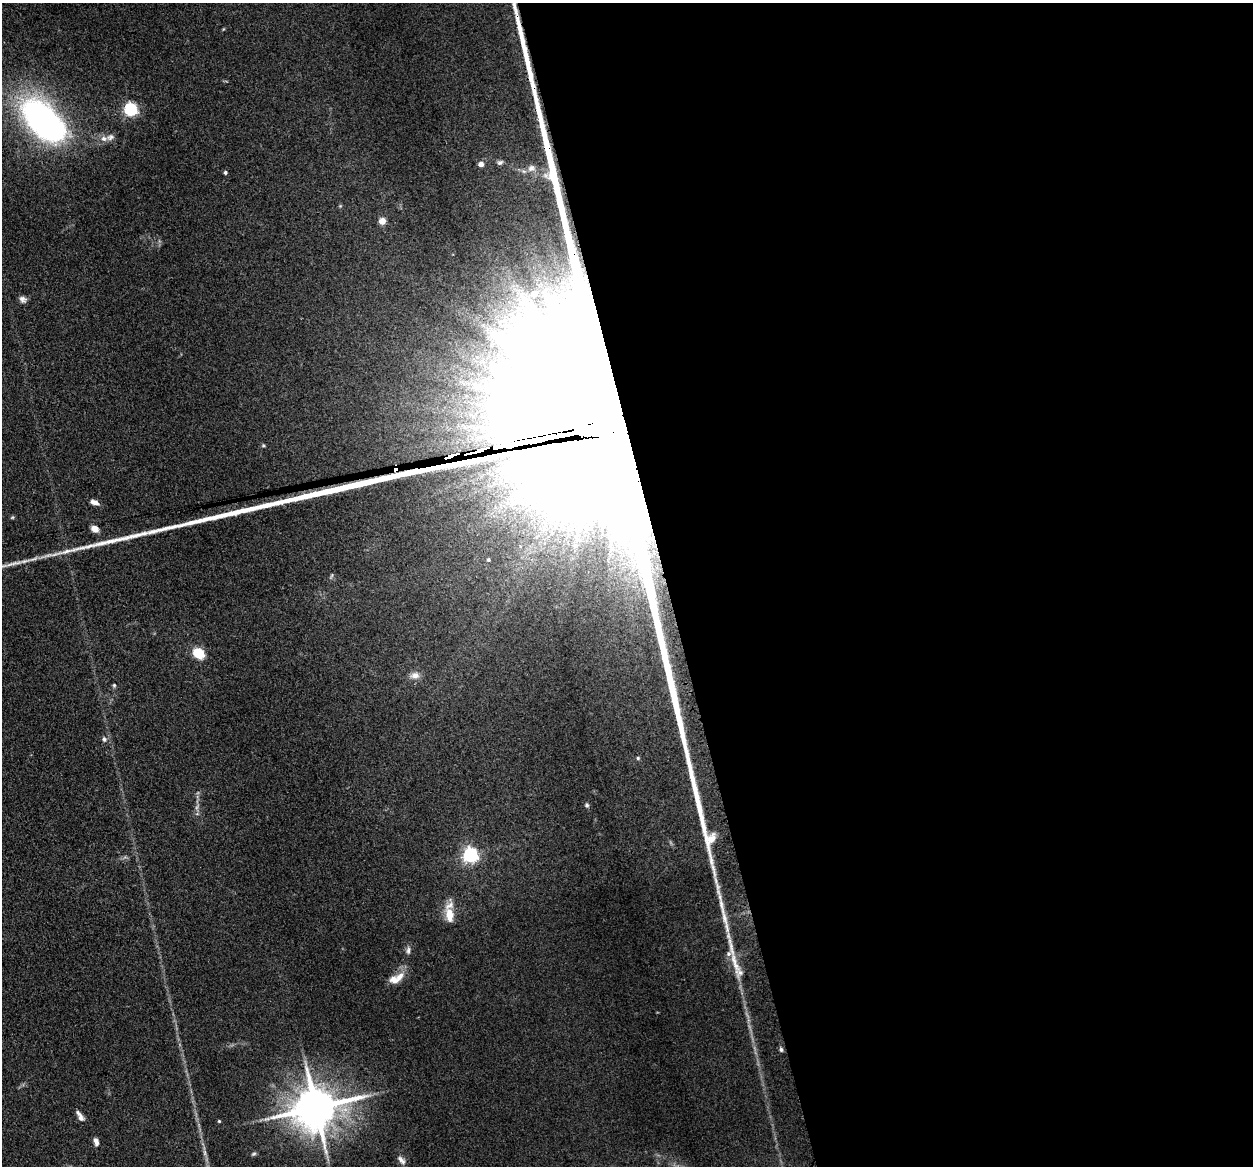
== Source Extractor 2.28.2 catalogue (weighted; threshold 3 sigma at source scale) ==
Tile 8 of 4 x 4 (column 4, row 2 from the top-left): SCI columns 3850-5100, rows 2605-3768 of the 5198 x 5093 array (HDU 1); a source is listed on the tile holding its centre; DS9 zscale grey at full resolution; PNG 1255 x 1168 px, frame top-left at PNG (2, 3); no overlay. Shown black and unused: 47% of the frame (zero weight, under 3 of 4 exposures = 7% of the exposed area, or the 3 px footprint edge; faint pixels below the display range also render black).
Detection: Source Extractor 2.28.2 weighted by HDU 2 'WHT'; one run over the whole footprint, this tile lists its part. Background 0.106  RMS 0.0078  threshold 0.0353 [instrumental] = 3 sigma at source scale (4.5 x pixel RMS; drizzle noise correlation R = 1.50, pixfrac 1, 0.05/0.05 arcsec/px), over >= 5 px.
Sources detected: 41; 3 inside a brighter listed object's ellipse — not listed separately; the other 38 listed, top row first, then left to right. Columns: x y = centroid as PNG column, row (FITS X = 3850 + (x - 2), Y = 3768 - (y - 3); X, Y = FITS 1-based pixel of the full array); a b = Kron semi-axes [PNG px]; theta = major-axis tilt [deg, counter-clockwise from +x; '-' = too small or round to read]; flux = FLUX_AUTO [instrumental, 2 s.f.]
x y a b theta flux
131 109 6 6 - 150
44 121 45 23 -45 290
104 139 8 7 - 3.6
500 162 8 6 27 2
481 164 5 4 - 5.6
531 168 11 8 42 4.1
225 172 4 4 - 1.3
382 221 4 4 - 15
534 294 6 5 - 9.8
23 299 9 8 - 3.2
592 430 111 68 8 260000
263 445 5 4 - 0.98
480 450 17 5 23 5600
451 456 13 3 27 2200
94 502 9 5 -16 4.6
12 518 6 3 20 0.9
95 529 7 6 - 6.4
488 560 5 5 - 1.4
199 653 7 6 - 33
415 675 12 8 3 5
114 685 6 5 - 1.1
104 739 7 6 - 2.1
638 758 5 4 - 0.97
587 805 6 5 - 1.3
470 855 6 6 - 230
721 904 19 6 -77 5.5
449 915 20 10 -81 13
408 950 10 5 84 2.5
735 963 50 9 -74 22
399 977 16 9 45 8.2
781 1050 7 4 -64 1.6
316 1108 14 11 17 3400
80 1116 13 5 -58 4
219 1121 3 3 - 0.92
96 1142 10 5 -73 3.6
205 1153 7 4 -90 1.8
254 1154 7 5 21 1.3
401 1160 13 6 -45 3.3
Overlapping masked pixels (flux is a lower limit): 3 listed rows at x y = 592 430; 480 450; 451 456
Isophote crosses this tile's border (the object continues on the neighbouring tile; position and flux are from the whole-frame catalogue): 2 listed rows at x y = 592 430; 205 1153